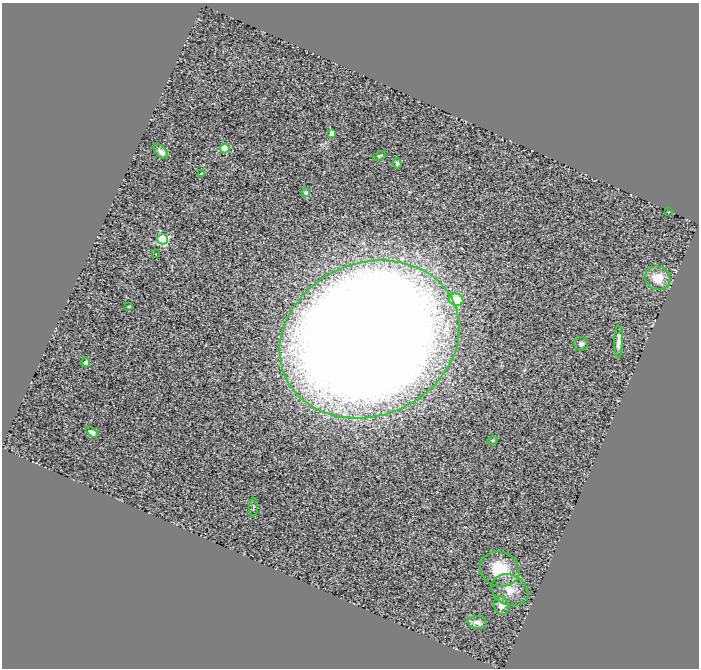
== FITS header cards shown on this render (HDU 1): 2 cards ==
NAXIS1  =                  697
NAXIS2  =                  666

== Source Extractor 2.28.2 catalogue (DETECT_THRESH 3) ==
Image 697 x 666 px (HDU 1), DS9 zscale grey, 1 PNG px = 1 image px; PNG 701 x 670 px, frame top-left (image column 1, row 666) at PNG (2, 3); each listed source drawn as its Kron ellipse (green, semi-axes under 4 px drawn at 4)
Background 1.57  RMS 0.17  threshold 0.512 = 3 sigma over >= 5 px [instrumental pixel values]
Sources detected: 24; all 24 listed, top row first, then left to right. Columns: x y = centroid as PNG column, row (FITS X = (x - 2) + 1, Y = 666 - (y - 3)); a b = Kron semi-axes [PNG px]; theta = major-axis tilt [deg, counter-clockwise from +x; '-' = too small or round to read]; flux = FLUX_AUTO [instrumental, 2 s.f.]
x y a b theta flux
331 133 4 4 - 170
225 149 5 4 - 640
161 152 9 5 -47 68
380 156 7 4 25 18
397 163 5 4 - 38
202 173 3 3 - 14
306 193 4 4 - 64
669 212 2 2 - 8.4
163 239 5 5 - 1500
156 254 2 2 - 6.8
658 278 13 11 -24 240
456 300 7 6 - 640
129 306 3 3 - 17
369 339 92 76 23 59000
618 342 16 4 89 73
581 344 7 6 - 35
85 362 5 4 - 43
92 432 6 4 -36 51
492 441 6 4 15 15
254 508 9 4 87 19
500 569 20 17 -25 410
510 590 19 15 -25 190
501 605 9 7 -72 81
477 623 9 6 -5 58